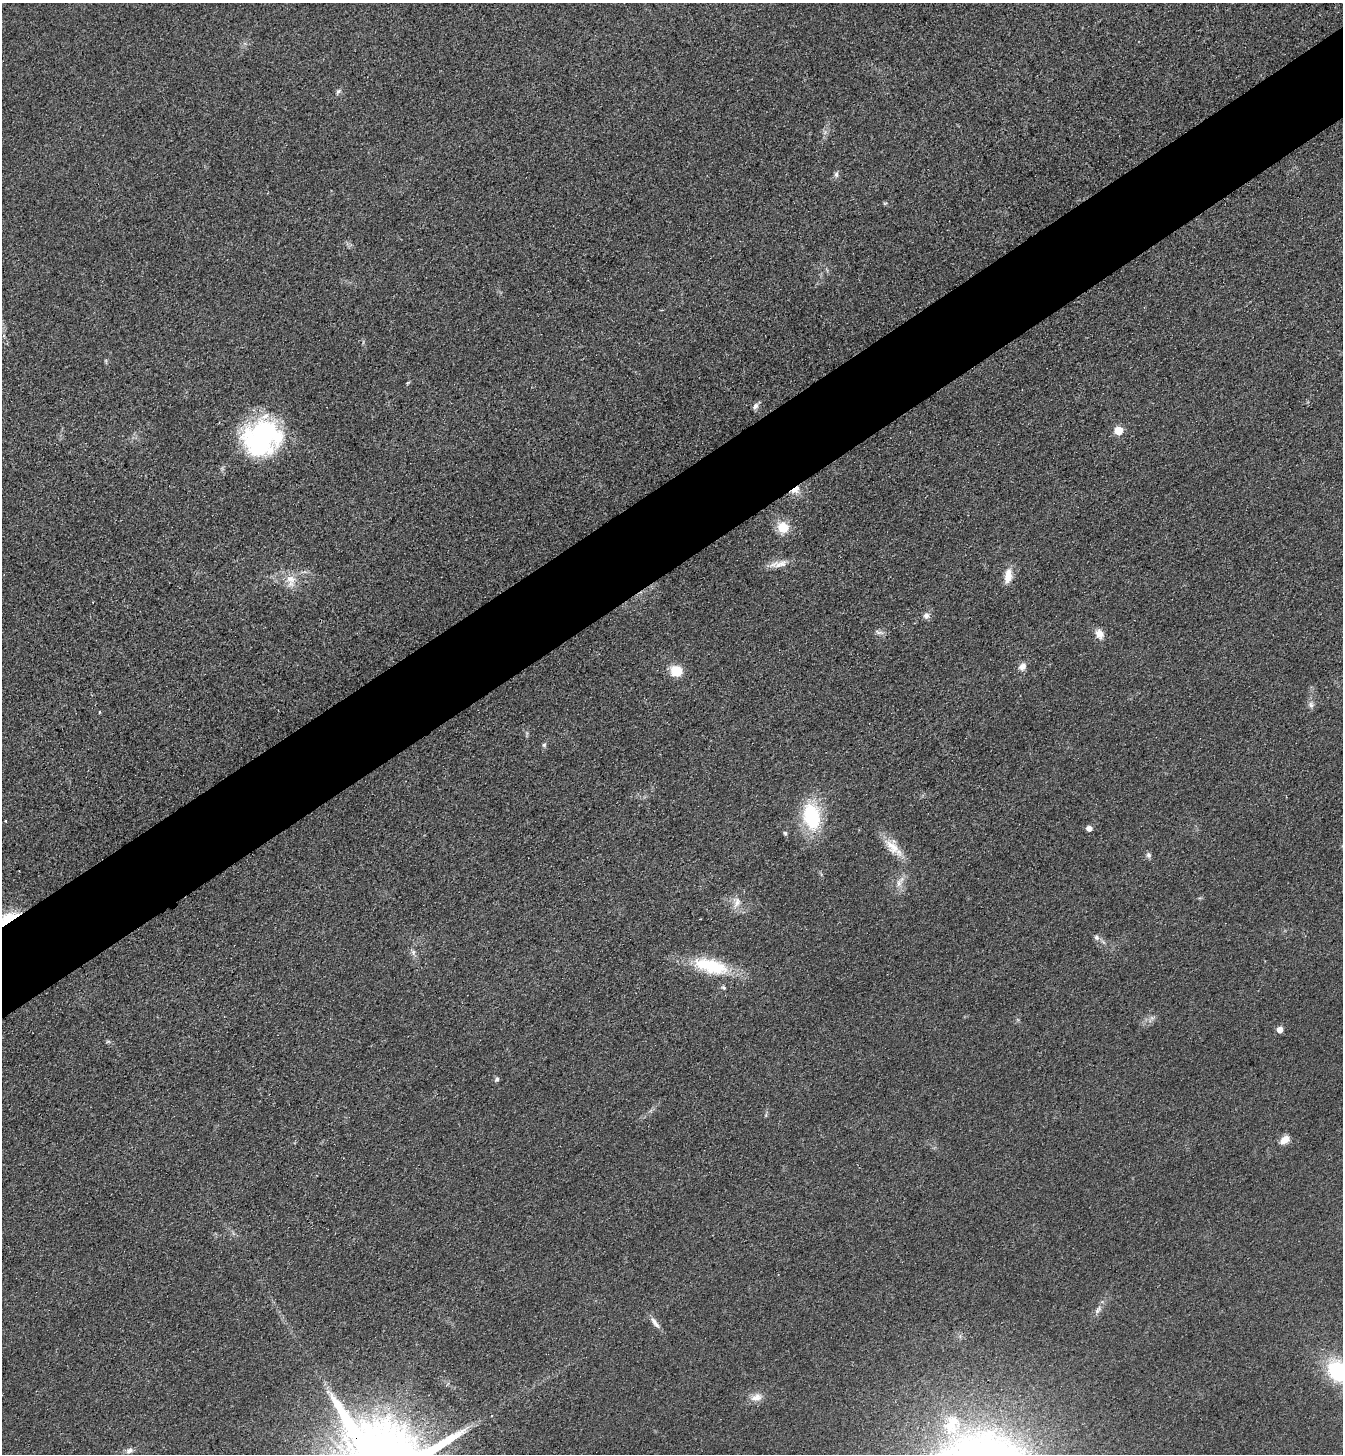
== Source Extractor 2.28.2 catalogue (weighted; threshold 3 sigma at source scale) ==
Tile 10 of 4 x 4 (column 2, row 3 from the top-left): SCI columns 1521-2861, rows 1483-2934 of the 5861 x 5869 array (HDU 1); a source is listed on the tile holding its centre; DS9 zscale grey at full resolution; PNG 1345 x 1456 px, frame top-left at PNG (2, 3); no overlay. Shown black and unused: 6% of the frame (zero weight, under 3 of 4 exposures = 3% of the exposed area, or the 3 px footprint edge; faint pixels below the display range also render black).
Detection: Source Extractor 2.28.2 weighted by HDU 2 'WHT'; one run over the whole footprint, this tile lists its part. Background 0.0777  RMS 0.0098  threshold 0.0442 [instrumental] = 3 sigma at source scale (4.5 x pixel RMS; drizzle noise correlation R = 1.50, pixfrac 1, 0.05/0.05 arcsec/px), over >= 5 px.
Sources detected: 38; all 38 listed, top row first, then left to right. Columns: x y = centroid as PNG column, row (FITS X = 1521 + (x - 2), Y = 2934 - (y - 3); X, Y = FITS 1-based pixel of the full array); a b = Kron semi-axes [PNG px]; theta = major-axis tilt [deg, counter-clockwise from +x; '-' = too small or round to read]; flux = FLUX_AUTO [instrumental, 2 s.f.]
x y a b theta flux
338 91 8 5 53 2.1
836 174 7 6 - 2.7
885 203 6 3 17 1.1
756 406 9 6 61 3.4
1118 430 5 5 - 27
262 437 43 37 33 140
795 490 14 8 36 8
783 527 14 13 - 18
781 564 20 9 16 9.4
1008 576 20 9 82 12
290 579 15 11 -24 12
926 616 8 8 - 4.1
879 632 13 5 -13 3.2
1099 634 13 10 -62 8.2
1022 666 10 8 51 5.7
676 671 10 9 - 27
1311 705 10 6 -80 3.4
100 712 4 3 - 0.76
544 745 6 5 - 1.8
812 817 25 15 -78 80
1089 828 5 5 - 6
785 833 5 4 - 2
892 847 28 13 -44 17
1149 855 7 6 - 2.7
899 883 12 7 80 6.1
737 903 15 9 68 8
5 920 38 10 34 34
1096 937 8 6 -44 3.1
710 966 46 17 -15 53
1280 1030 5 5 - 9
497 1079 6 6 - 2.1
1285 1140 13 8 38 8.3
1098 1310 14 5 61 4.4
655 1323 18 6 -53 5.4
1339 1372 23 17 -44 85
756 1397 16 10 16 8.1
952 1424 33 23 63 48
129 1451 9 7 33 3.8
Overlapping masked pixels (flux is a lower limit): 2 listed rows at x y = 795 490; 5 920
Isophote crosses this tile's border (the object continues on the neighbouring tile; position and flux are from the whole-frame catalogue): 2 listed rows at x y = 5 920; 1339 1372